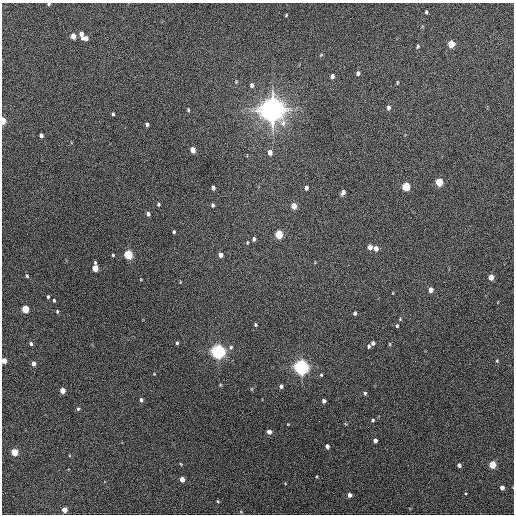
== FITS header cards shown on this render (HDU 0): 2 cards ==
NAXIS1  =                  512 / Axis length
NAXIS2  =                  512 / Axis length

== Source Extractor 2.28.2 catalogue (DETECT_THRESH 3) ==
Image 512 x 512 px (HDU 0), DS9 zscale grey, 1 PNG px = 1 image px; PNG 516 x 516 px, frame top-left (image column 1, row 512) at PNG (2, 3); no overlay
Background 586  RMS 16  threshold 49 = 3 sigma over >= 5 px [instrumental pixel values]
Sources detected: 85; all 85 listed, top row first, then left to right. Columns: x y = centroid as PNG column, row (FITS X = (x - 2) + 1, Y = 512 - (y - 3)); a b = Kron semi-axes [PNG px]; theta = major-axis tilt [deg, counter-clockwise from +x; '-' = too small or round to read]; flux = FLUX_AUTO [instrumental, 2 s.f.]
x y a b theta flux
49 4 4 3 - 1.4e+03
426 12 4 3 - 1.6e+03
286 15 4 3 - 9.4e+02
81 34 7 4 -81 6.5e+03
73 36 5 4 - 9.7e+03
86 38 5 5 - 5.9e+03
451 44 5 4 - 2.7e+04
418 46 5 4 - 1.7e+03
321 55 6 3 44 1.1e+03
358 73 6 4 81 3.1e+03
332 76 5 4 - 4.4e+03
397 82 5 4 - 1.2e+03
252 85 6 5 - 3.0e+03
388 108 6 4 89 3.3e+03
188 110 4 3 - 1.2e+03
272 110 8 8 - 1.6e+06
113 114 4 3 - 1.5e+03
3 120 5 3 - 2.1e+04
147 124 4 3 - 2.2e+03
41 135 4 4 - 3.0e+03
193 150 5 4 - 1.1e+04
270 152 6 5 - 6.0e+03
439 182 5 4 - 3.9e+04
406 186 5 5 - 5.6e+04
213 188 4 4 - 3.4e+03
306 188 4 4 - 3.3e+03
343 192 5 4 - 4.2e+03
158 204 4 4 - 1.7e+03
213 205 5 4 - 2.1e+03
294 206 5 4 - 1.4e+04
148 214 4 4 - 2.9e+03
174 232 3 3 - 1.5e+03
279 234 5 4 - 4.5e+04
254 239 5 4 - 2.6e+03
370 247 5 4 - 6.3e+03
376 248 5 4 - 6.8e+03
113 255 3 3 - 1.2e+03
128 255 5 4 - 6.1e+04
220 255 5 4 - 4.6e+03
95 268 6 4 -87 1.8e+04
27 276 5 4 - 1.6e+03
491 277 5 4 - 1.2e+04
431 290 5 4 - 7.7e+03
48 297 4 3 - 1.3e+03
54 300 3 2 - 1.3e+03
25 309 5 4 - 3.3e+04
57 311 4 3 - 1.3e+03
355 313 4 3 - 2.3e+03
255 325 4 3 - 1.4e+03
397 326 5 3 - 1.5e+03
177 343 4 4 - 1.5e+03
373 343 4 4 - 3.7e+03
31 344 5 4 - 2.4e+03
390 344 6 4 -90 1.1e+03
369 346 5 4 - 1.9e+03
231 347 7 6 - 2.4e+03
218 351 5 5 - 4.7e+05
4 361 4 4 - 1.0e+04
497 361 5 4 - 1.3e+03
33 363 4 4 - 6.0e+03
301 367 6 5 - 5.4e+05
321 375 3 3 - 1.1e+03
281 386 5 4 - 2.8e+03
252 389 6 3 -70 9.4e+02
62 391 4 4 - 1.2e+04
365 393 5 4 - 1.8e+03
141 400 4 4 - 2.5e+03
324 401 4 4 - 3.1e+03
78 409 5 4 - 1.7e+03
373 420 4 4 - 1.6e+03
319 421 2 2 - 3.9e+03
288 424 3 3 - 8.1e+02
269 432 4 4 - 6.7e+03
375 441 4 4 - 4.4e+03
327 446 4 4 - 5.5e+03
14 452 4 4 - 2.5e+04
181 464 4 3 - 8.6e+02
459 465 4 4 - 4.2e+03
492 465 4 4 - 3.0e+04
182 479 4 4 - 1.0e+04
502 487 4 4 - 6.7e+03
349 495 4 4 - 5.5e+03
218 501 4 3 - 1.2e+03
64 510 4 4 - 1.2e+04
241 512 5 3 - 8.9e+02
At the frame edge (FLAGS 8, measured only in part): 3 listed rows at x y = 49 4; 3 120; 4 361